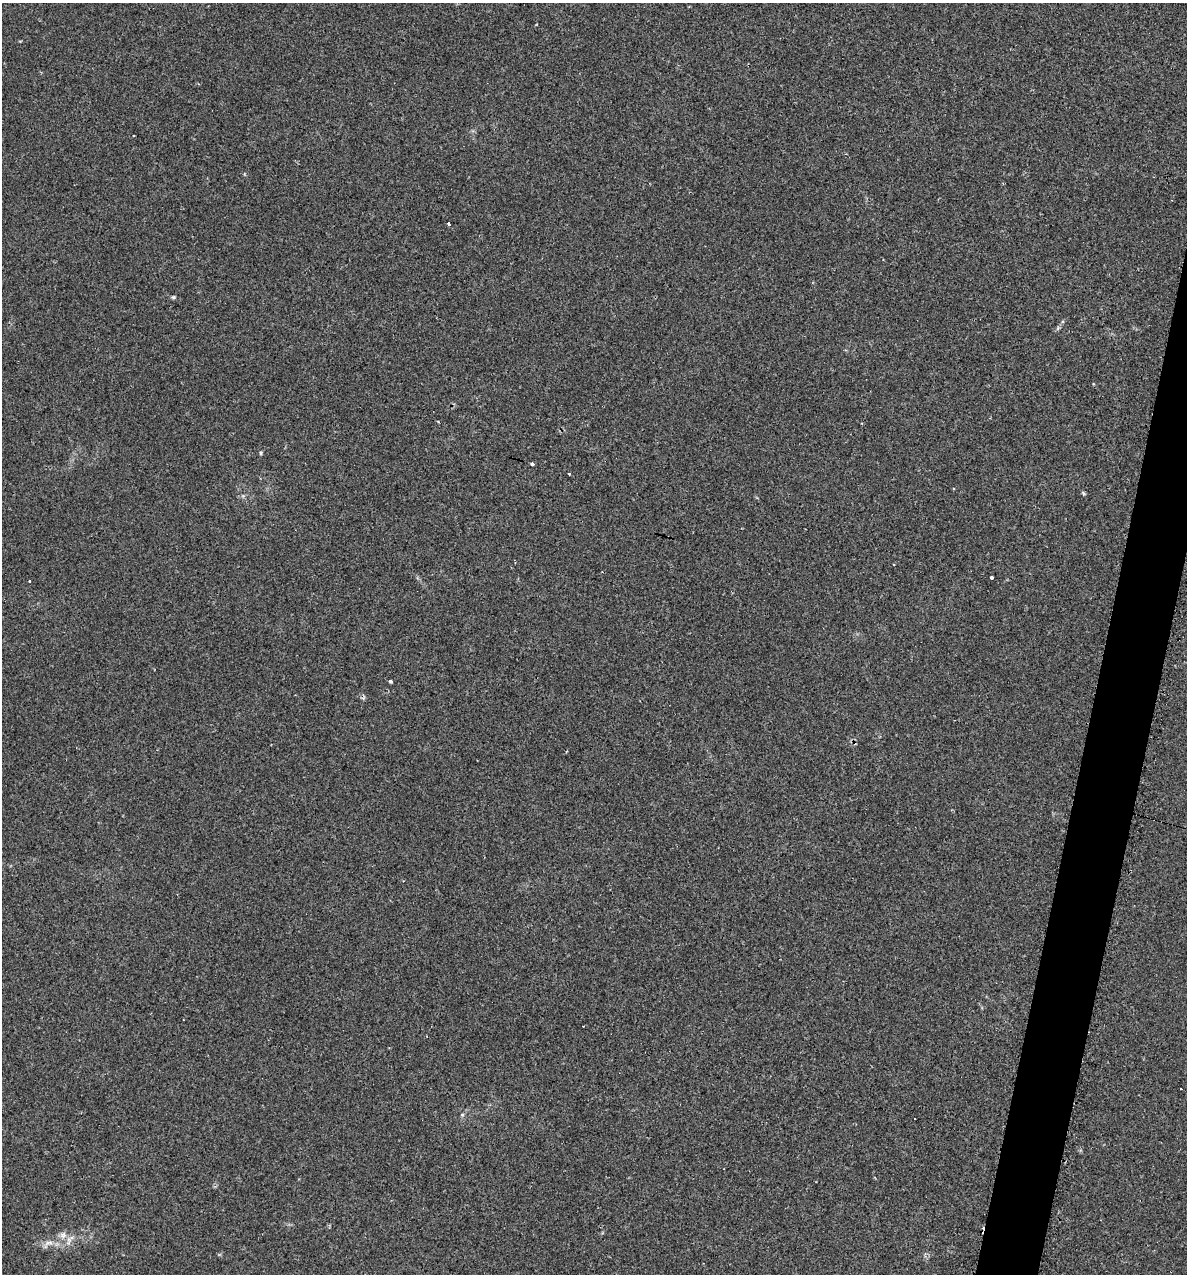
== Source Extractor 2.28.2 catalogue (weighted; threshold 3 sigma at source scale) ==
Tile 10 of 4 x 4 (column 2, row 3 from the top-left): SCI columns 1313-2497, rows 1279-2550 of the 5134 x 5104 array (HDU 1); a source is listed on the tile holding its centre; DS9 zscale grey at full resolution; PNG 1189 x 1276 px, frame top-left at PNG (2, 3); no overlay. Shown black and unused: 4% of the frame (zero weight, under 2 of 3 exposures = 1% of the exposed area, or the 3 px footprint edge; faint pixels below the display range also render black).
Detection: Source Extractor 2.28.2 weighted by HDU 2 'WHT'; one run over the whole footprint, this tile lists its part. Background 0.118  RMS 0.0072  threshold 0.0324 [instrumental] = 3 sigma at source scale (4.5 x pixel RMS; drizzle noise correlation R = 1.50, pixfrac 1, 0.05/0.05 arcsec/px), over >= 5 px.
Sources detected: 17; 4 cosmic-ray / hot-pixel residue — not listed; the other 13 listed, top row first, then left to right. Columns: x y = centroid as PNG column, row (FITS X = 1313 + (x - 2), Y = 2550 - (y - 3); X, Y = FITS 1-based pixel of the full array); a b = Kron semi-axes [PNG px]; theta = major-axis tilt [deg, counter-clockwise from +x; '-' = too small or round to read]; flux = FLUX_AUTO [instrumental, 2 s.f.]
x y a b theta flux
133 135 3 3 - 0.96
449 224 4 3 - 5
173 297 5 5 - 0.95
438 421 3 2 - 1.2
261 453 6 4 -89 0.79
532 464 4 3 - 3
569 474 3 2 - 1.7
1083 493 6 4 -71 0.9
991 577 3 3 - 3.5
30 581 2 2 - 0.79
390 681 3 3 - 1.6
49 1243 13 5 8 3.9
68 1243 8 4 71 2